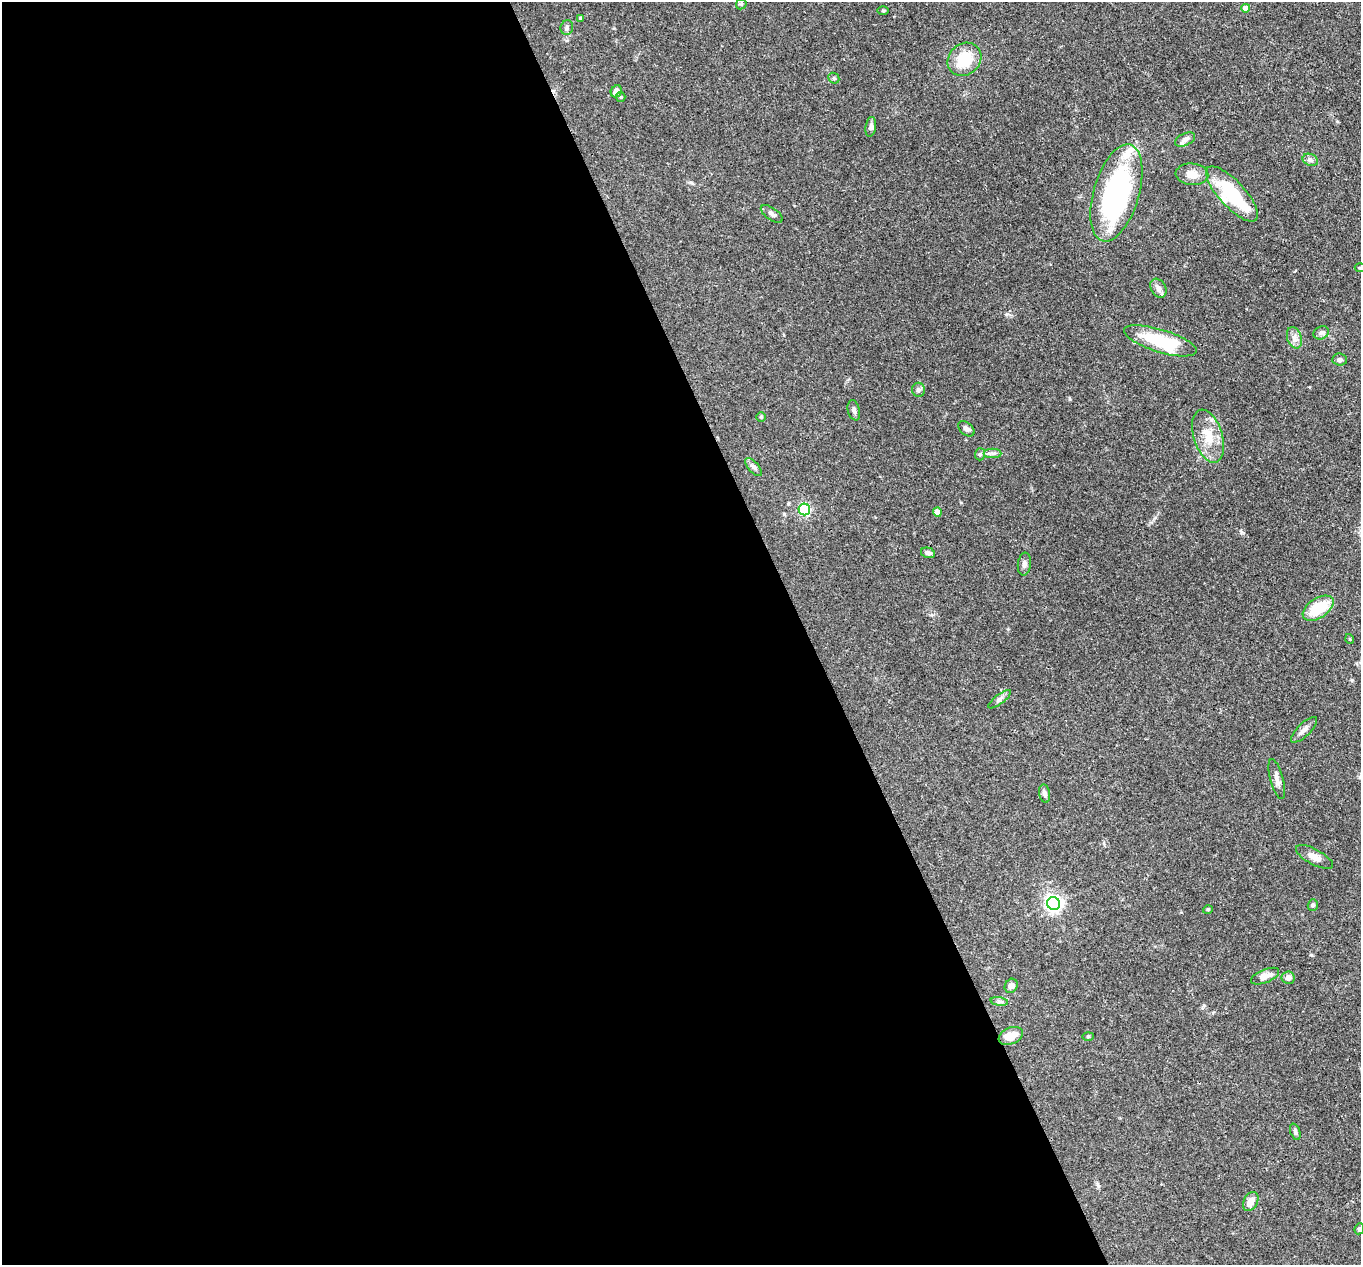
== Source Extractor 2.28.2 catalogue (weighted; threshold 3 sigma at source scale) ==
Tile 9 of 4 x 4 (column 1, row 3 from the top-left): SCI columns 98-1456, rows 1600-2862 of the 5639 x 5584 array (HDU 1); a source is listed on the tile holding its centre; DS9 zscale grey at full resolution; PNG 1363 x 1267 px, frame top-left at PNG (2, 2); each listed source drawn as its Kron ellipse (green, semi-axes under 4 px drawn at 4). Shown black and unused: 59% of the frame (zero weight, under 3 of 4 exposures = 8% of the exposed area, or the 3 px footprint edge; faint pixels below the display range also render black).
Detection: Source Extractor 2.28.2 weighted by HDU 2 'WHT'; one run over the whole footprint, this tile lists its part. Background 0.0914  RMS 0.0038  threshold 0.0172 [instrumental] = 3 sigma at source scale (4.5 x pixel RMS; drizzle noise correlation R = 1.50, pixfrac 1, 0.05/0.05 arcsec/px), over >= 5 px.
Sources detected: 57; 1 inside a brighter object's white glare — neither listed nor drawn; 3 inside a brighter listed object's ellipse — not listed separately; the other 53 listed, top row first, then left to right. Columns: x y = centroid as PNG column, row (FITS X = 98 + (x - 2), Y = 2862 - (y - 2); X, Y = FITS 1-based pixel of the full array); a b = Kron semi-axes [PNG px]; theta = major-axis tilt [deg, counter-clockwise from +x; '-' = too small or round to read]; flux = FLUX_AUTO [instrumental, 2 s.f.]
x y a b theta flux
741 4 6 5 - 0.6
1246 8 4 4 - 4.4
883 11 6 4 0 0.43
581 18 4 3 - 0.82
567 28 7 6 - 0.92
964 59 18 15 42 12
834 78 6 5 - 0.55
616 91 6 5 - 2.5
621 97 5 4 - 0.47
871 127 10 5 82 1.4
1185 140 11 6 25 1.3
1310 160 8 6 -21 1.1
1192 174 16 10 -5 4.2
1116 193 50 22 74 75
1232 194 36 13 -47 22
772 214 12 6 -35 1.4
1360 268 5 3 - 0.38
1158 288 10 7 -58 1.7
1321 333 8 6 26 1.1
1294 338 11 7 -71 1.9
1160 341 38 11 -17 23
1340 360 7 6 - 0.98
918 390 7 6 - 1.2
854 410 10 6 -76 1.3
761 417 5 4 - 0.43
966 429 9 6 -41 1.3
1208 436 27 14 -73 8
993 453 9 5 0 1
980 454 6 5 - 0.69
753 467 11 5 -49 1.2
804 509 6 5 - 48
937 512 4 4 - 3.9
928 553 7 5 -13 1.5
1024 564 11 6 83 1.4
1318 608 17 10 34 14
1350 639 5 3 - 0.32
1000 699 14 4 37 1.3
1304 730 17 6 44 1.9
1277 779 20 6 -75 2.1
1045 794 9 5 -80 1.3
1314 857 20 7 -28 3.1
1054 904 6 6 - 140
1313 905 6 5 - 0.83
1208 909 5 3 - 0.37
1265 976 15 6 22 3.7
1288 978 6 6 - 1.9
1011 986 7 6 - 1.4
999 1002 9 4 -8 0.87
1011 1036 13 8 23 5.6
1088 1036 6 4 2 0.42
1295 1132 9 4 -71 0.87
1251 1201 10 7 60 3.2
1359 1229 5 4 - 0.68
Isophote crosses this tile's border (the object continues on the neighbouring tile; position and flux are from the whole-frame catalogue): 2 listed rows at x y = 1360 268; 1359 1229
Unlisted compact peaks at least as high as the median listed source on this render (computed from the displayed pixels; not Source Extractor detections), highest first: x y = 1241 532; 1311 955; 1070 399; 1007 314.